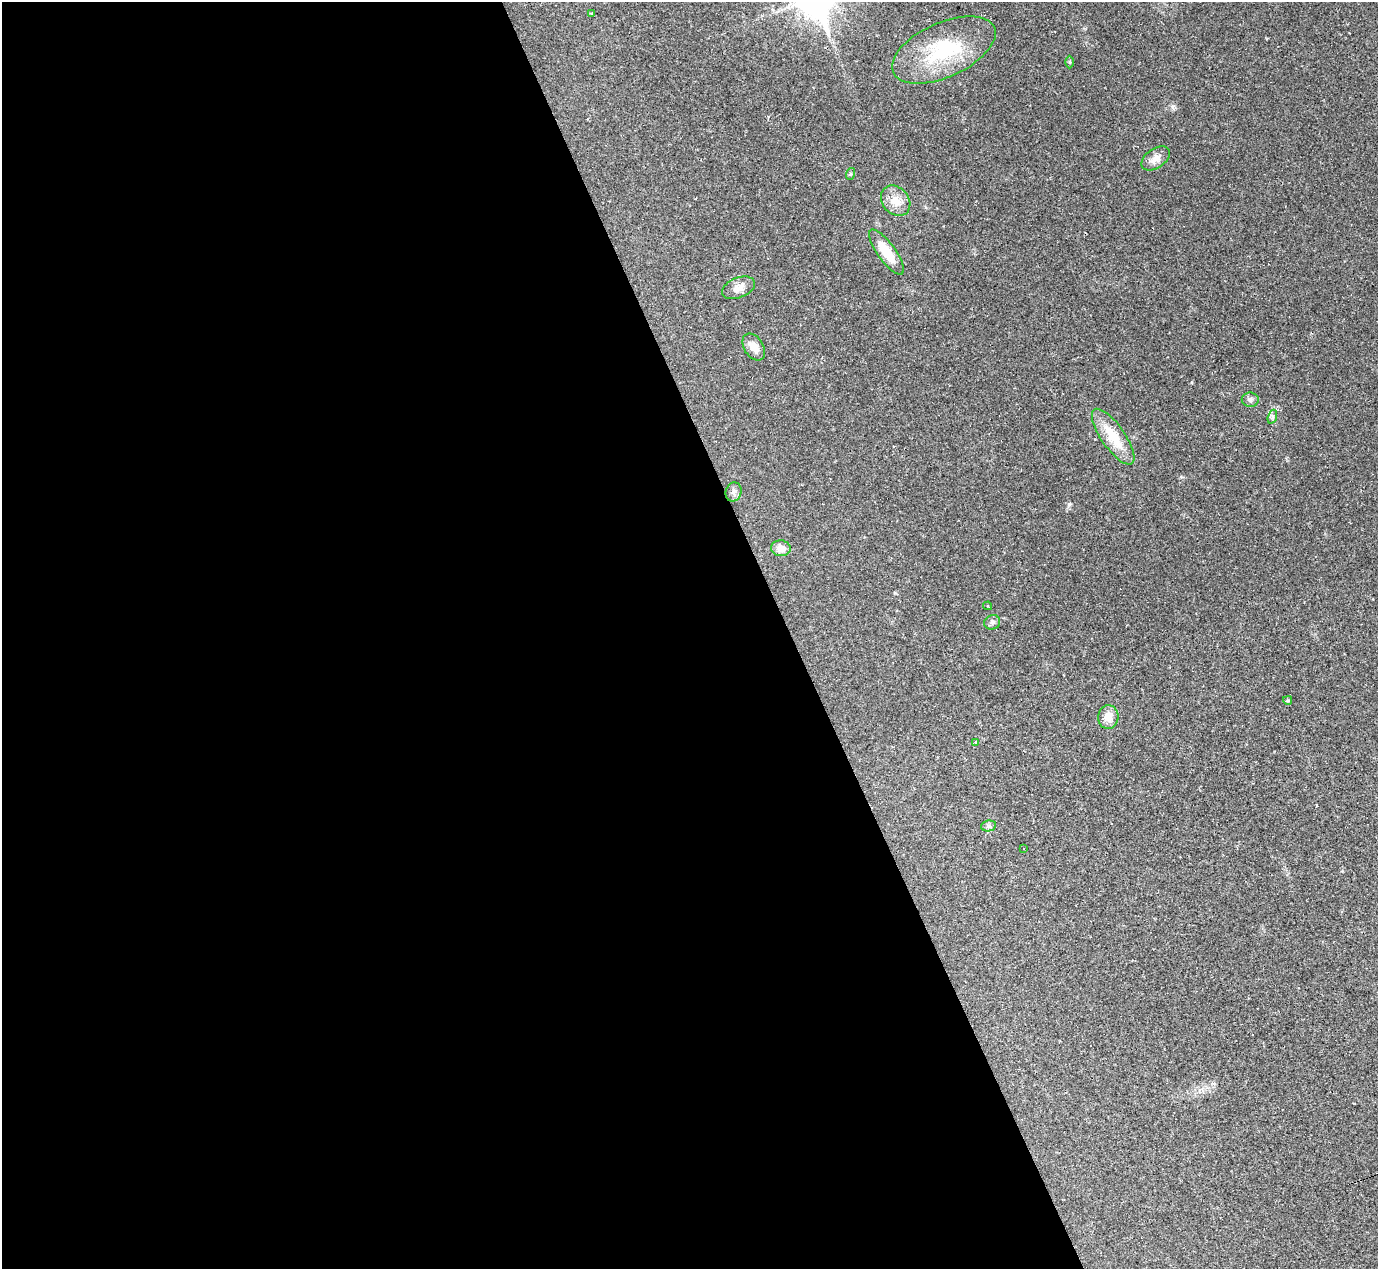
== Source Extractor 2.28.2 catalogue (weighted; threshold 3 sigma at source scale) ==
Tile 9 of 4 x 4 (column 1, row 3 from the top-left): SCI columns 2-1377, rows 1542-2808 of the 5525 x 5503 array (HDU 1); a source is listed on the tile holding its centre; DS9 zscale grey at full resolution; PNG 1380 x 1271 px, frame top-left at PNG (2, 2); each listed source drawn as its Kron ellipse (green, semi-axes under 4 px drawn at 4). Shown black and unused: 57% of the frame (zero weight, under 2 of 3 exposures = <1% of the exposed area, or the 3 px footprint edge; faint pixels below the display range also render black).
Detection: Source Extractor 2.28.2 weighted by HDU 2 'WHT'; one run over the whole footprint, this tile lists its part. Background 0.0926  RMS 0.0057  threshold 0.0255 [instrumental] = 3 sigma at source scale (4.5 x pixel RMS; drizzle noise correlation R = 1.50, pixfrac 1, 0.05/0.05 arcsec/px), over >= 5 px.
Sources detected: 22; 1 cosmic-ray / hot-pixel residue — neither listed nor drawn; the other 21 listed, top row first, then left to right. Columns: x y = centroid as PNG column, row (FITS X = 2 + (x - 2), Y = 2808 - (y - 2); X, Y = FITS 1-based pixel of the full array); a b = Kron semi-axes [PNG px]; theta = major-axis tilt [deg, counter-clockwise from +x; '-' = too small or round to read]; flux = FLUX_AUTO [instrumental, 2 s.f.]
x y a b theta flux
592 14 3 3 - 1
944 50 55 27 24 44
1070 62 6 4 -90 0.75
1156 158 16 9 34 4.3
850 174 6 4 70 0.72
896 201 16 13 -49 7.7
886 252 27 9 -54 15
738 288 17 10 22 5.1
754 347 15 9 -58 4.8
1250 400 8 7 - 1.7
1272 417 7 4 72 1.2
1113 437 33 11 -55 17
734 492 10 8 75 2.3
781 548 10 8 -7 5.4
988 606 4 3 - 0.65
992 622 8 7 - 1.8
1288 700 4 3 - 0.71
1108 717 12 10 87 6.3
976 742 3 3 - 1.2
988 826 7 5 11 1.3
1024 848 3 3 - 4.3
Unlisted compact peaks at least as high as the median listed source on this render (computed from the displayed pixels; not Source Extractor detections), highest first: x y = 1069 504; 895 593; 1181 477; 1172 107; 1192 382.